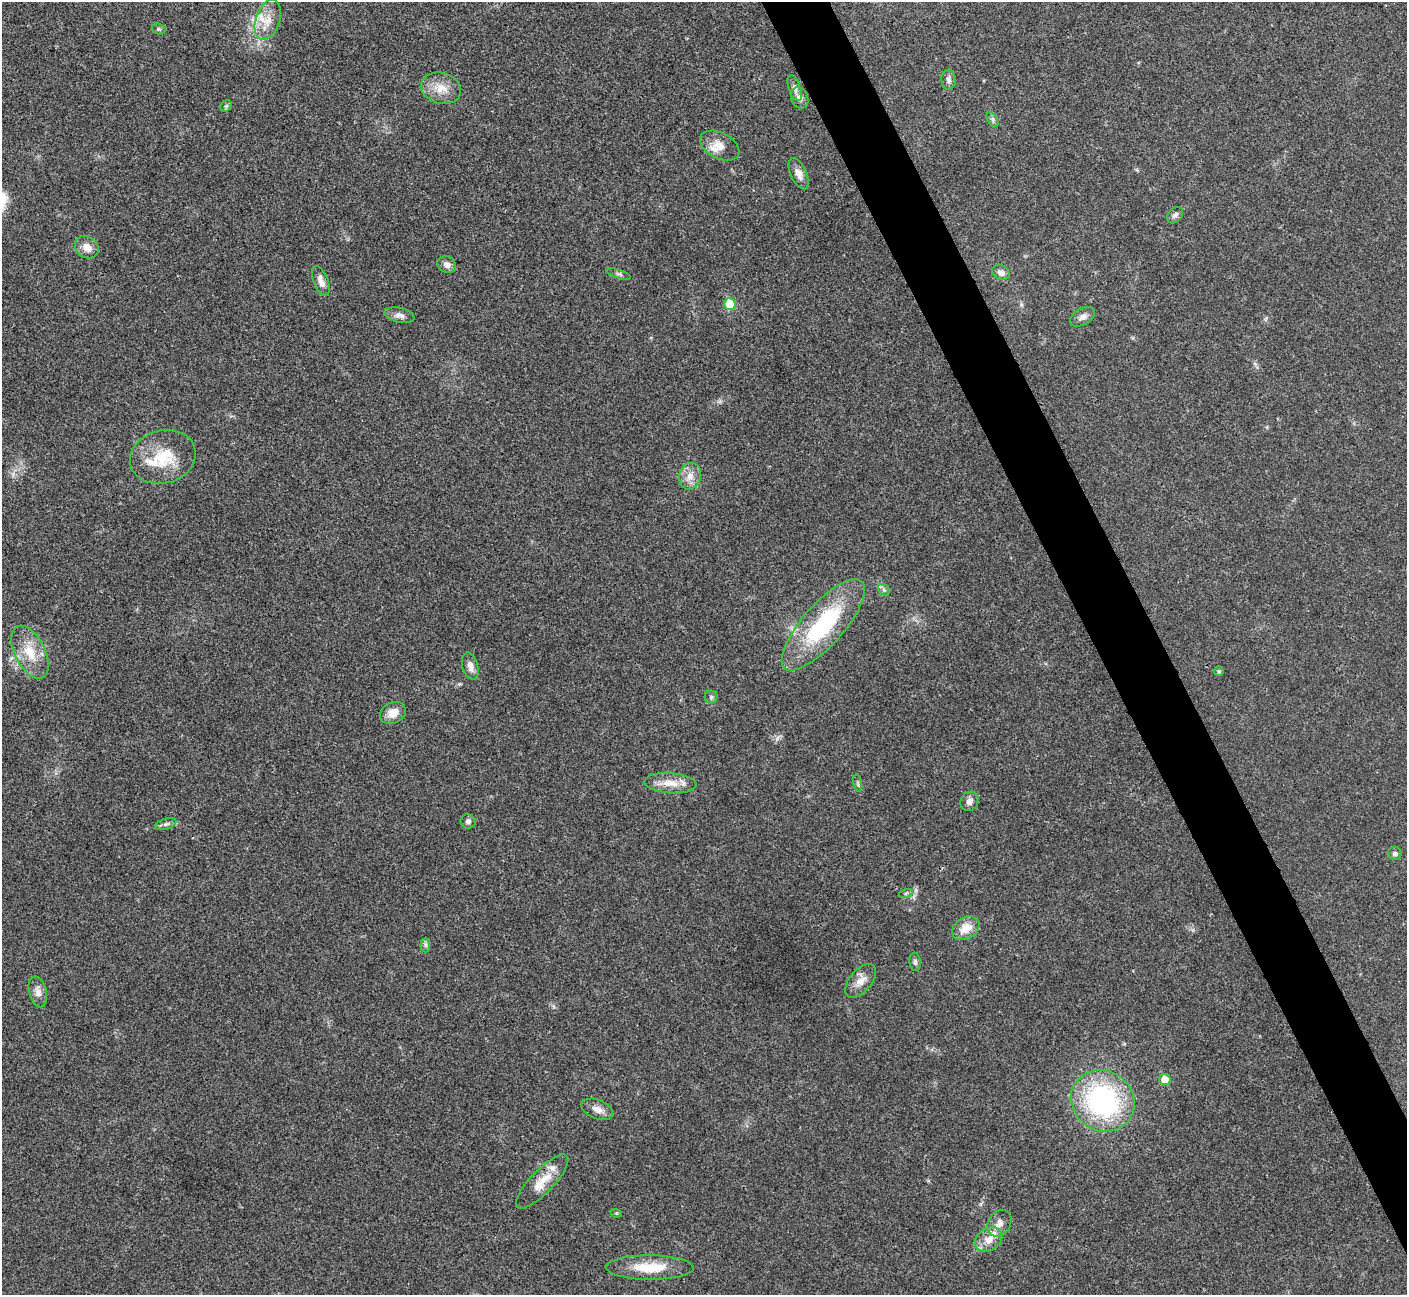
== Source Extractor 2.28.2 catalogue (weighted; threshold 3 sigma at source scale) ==
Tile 6 of 4 x 4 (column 2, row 2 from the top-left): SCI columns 1408-2812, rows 2744-4036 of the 5629 x 5617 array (HDU 1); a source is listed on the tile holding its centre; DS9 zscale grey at full resolution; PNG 1409 x 1297 px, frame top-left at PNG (2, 2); each listed source drawn as its Kron ellipse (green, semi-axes under 4 px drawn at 4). Shown black and unused: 4% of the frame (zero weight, under 3 of 4 exposures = <1% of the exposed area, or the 3 px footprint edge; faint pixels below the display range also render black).
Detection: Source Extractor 2.28.2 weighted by HDU 2 'WHT'; one run over the whole footprint, this tile lists its part. Background 0.022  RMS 0.004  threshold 0.0179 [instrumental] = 3 sigma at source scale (4.5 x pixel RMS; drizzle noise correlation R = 1.50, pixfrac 1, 0.05/0.05 arcsec/px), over >= 5 px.
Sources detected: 52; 4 inside a brighter listed object's ellipse — not listed separately; the other 48 listed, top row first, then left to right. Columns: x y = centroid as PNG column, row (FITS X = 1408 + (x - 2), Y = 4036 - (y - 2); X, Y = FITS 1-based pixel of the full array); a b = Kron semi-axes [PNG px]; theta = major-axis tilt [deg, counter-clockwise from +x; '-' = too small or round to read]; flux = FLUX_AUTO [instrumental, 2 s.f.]
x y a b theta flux
268 20 21 12 71 6.3
159 29 7 5 -18 0.66
949 80 10 7 -88 1.7
441 88 20 15 -17 6.6
795 88 13 6 -70 1.7
800 98 11 8 -68 2.3
226 106 6 5 - 0.71
992 119 8 5 -59 0.93
720 146 21 12 -27 5.4
799 174 17 8 -65 3.4
1175 215 9 6 45 1.2
87 247 13 10 -37 3.8
447 264 9 8 - 2.2
1001 272 9 7 -28 2.3
619 274 12 3 -18 0.73
321 281 16 7 -69 2.9
730 304 6 5 - 12
399 315 15 7 -12 2.1
1082 317 13 8 30 2.1
163 457 33 26 15 17
690 476 13 11 78 4
884 590 7 5 -46 0.87
823 625 58 20 48 43
30 652 29 15 -63 11
470 666 14 8 -74 2.6
1219 671 5 4 - 0.66
711 697 6 6 - 0.88
393 713 13 10 25 4.3
670 783 26 10 -4 6.5
858 783 9 3 -78 0.62
969 801 10 8 53 2.1
468 821 7 7 - 1.5
166 824 11 5 18 1.2
1395 854 7 6 - 1.2
906 893 7 4 19 0.61
966 928 14 10 33 6
425 945 7 4 -89 0.9
915 962 9 5 -83 0.93
861 981 20 11 50 4.4
38 992 16 8 -76 2.7
1165 1080 6 5 - 6.1
1103 1101 33 29 -35 68
597 1109 16 9 -22 3.3
542 1182 36 11 46 7.8
616 1213 6 4 -17 0.45
999 1223 14 11 57 3.1
989 1239 15 11 32 4.8
650 1267 44 12 -1 13